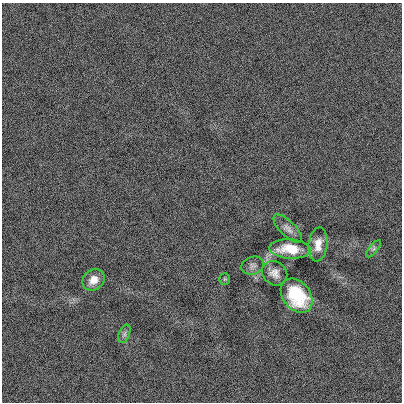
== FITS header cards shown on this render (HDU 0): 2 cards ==
NAXIS1  =                  400
NAXIS2  =                  400

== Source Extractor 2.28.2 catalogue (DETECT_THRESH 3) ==
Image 400 x 400 px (HDU 0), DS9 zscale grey, 1 PNG px = 1 image px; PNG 404 x 404 px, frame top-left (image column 1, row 400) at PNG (2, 3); each listed source drawn as its Kron ellipse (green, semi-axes under 4 px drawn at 4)
Background 5.27e-04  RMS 0.16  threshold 0.487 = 3 sigma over >= 5 px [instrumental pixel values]
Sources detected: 10; all 10 listed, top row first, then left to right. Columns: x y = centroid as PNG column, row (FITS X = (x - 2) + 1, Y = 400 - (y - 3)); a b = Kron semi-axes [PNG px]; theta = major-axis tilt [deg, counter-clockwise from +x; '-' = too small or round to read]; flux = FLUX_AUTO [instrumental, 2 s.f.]
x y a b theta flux
288 229 18 7 -45 62
318 244 17 9 83 110
290 249 20 9 -3 290
374 249 10 4 50 26
252 266 11 9 20 47
275 273 13 11 -41 85
225 279 5 5 - 14
94 280 12 10 41 110
297 296 19 13 -52 550
124 334 9 5 68 30